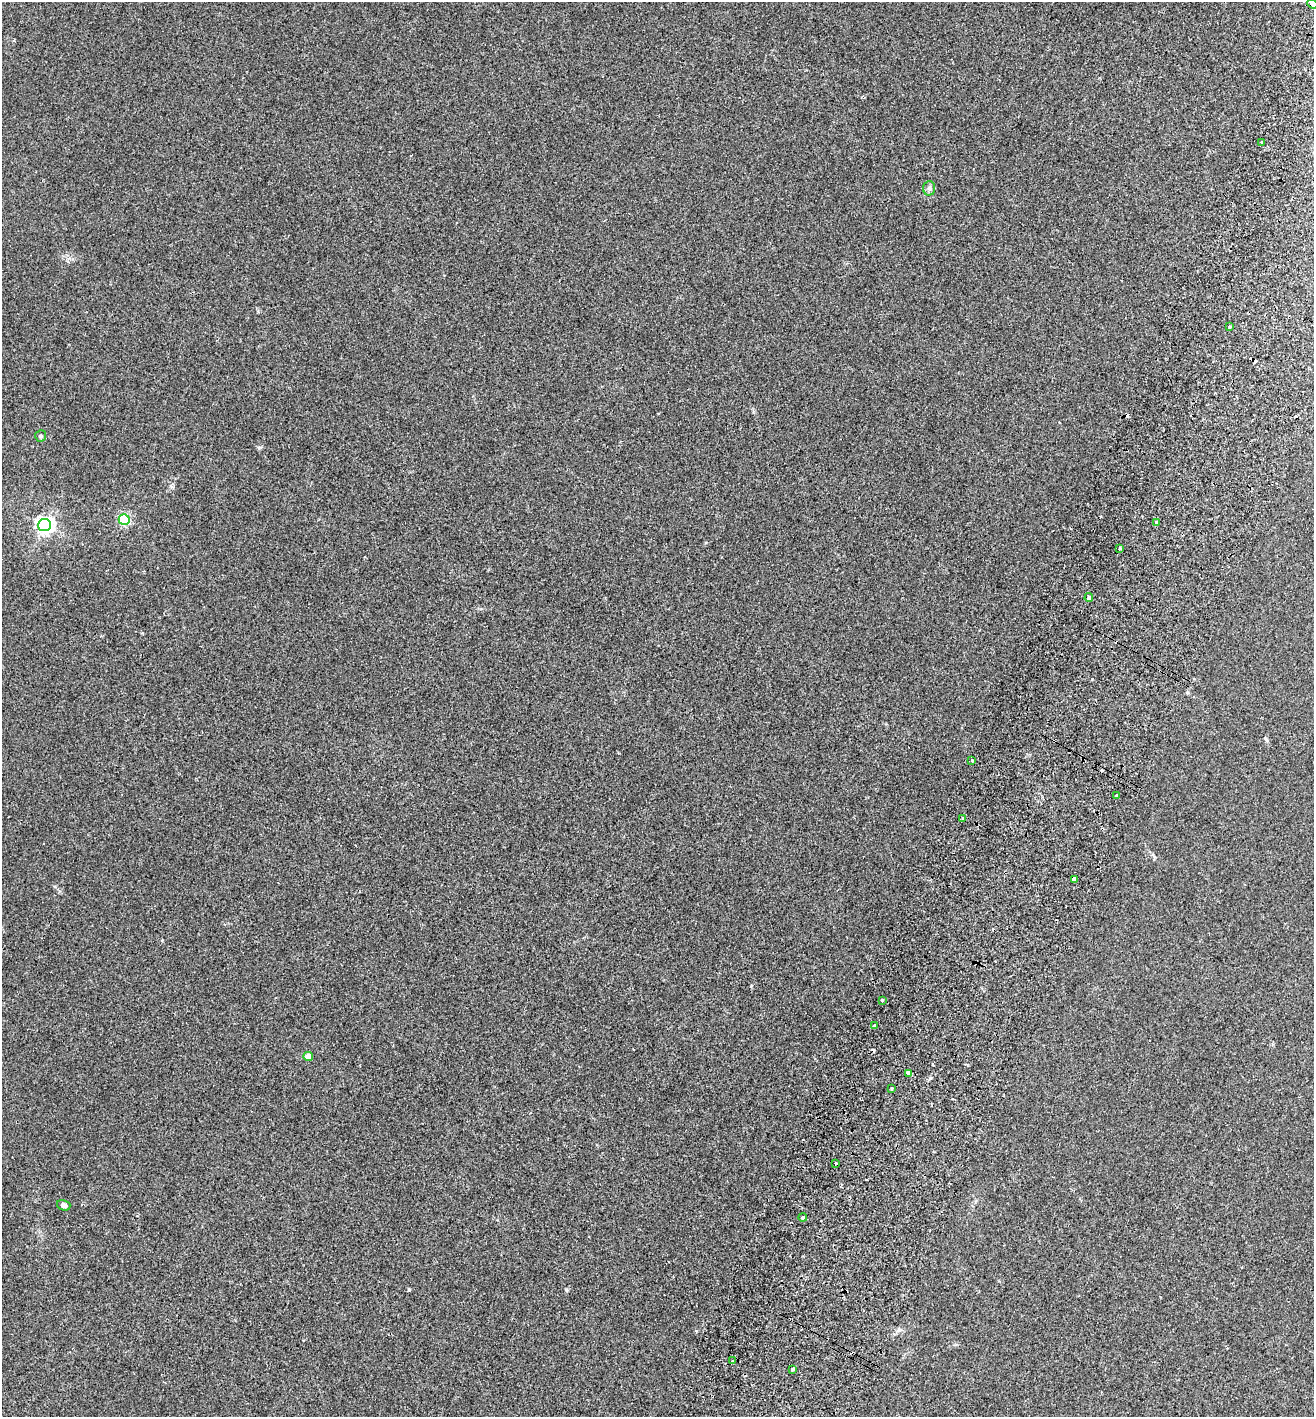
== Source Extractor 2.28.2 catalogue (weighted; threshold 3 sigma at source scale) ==
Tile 10 of 4 x 4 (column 2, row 3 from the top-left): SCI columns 1511-2822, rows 1448-2862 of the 5779 x 5720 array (HDU 1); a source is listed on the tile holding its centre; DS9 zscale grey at full resolution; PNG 1316 x 1419 px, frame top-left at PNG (2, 2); each listed source drawn as its Kron ellipse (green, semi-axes under 4 px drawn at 4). Shown black and unused: <1% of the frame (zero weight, under 2 of 3 exposures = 3% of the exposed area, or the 3 px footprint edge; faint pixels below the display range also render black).
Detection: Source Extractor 2.28.2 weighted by HDU 2 'WHT'; one run over the whole footprint, this tile lists its part. Background 0.0353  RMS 0.007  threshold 0.0317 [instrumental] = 3 sigma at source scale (4.5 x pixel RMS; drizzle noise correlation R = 1.50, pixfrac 1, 0.05/0.05 arcsec/px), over >= 5 px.
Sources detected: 31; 7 cosmic-ray / hot-pixel residue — neither listed nor drawn; the other 24 listed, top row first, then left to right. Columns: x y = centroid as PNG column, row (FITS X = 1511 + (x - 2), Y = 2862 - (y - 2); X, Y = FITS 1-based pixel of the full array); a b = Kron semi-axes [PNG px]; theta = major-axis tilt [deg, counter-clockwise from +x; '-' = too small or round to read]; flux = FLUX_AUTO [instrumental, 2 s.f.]
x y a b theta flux
1312 4 5 3 - 6.1
1261 143 3 3 - 1.6
929 188 7 6 - 1.8
1230 327 3 3 - 2
41 436 6 5 - 1.2
124 519 5 5 - 73
1156 523 4 3 - 3.7
45 525 6 6 - 250
1120 548 3 3 - 2
1089 598 4 4 - 1.4
972 760 3 3 - 10
1116 796 3 3 - 1.1
963 818 3 3 - 1.4
1074 880 3 3 - 280
882 1001 3 3 - 3.9
875 1026 3 3 - 3.3
308 1056 4 4 - 8.8
908 1073 4 3 - 35
891 1088 3 3 - 1.2
836 1163 3 3 - 3
64 1205 7 5 -16 2
803 1218 4 4 - 1.1
732 1361 4 2 - 0.63
793 1369 4 3 - 2.7
Overlapping masked pixels (flux is a lower limit): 2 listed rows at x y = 1312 4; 908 1073
Isophote crosses this tile's border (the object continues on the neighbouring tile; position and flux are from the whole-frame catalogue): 1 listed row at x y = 1312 4
Unlisted compact peaks at least as high as the median listed source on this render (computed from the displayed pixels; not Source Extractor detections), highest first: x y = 409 1290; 566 1290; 259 448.